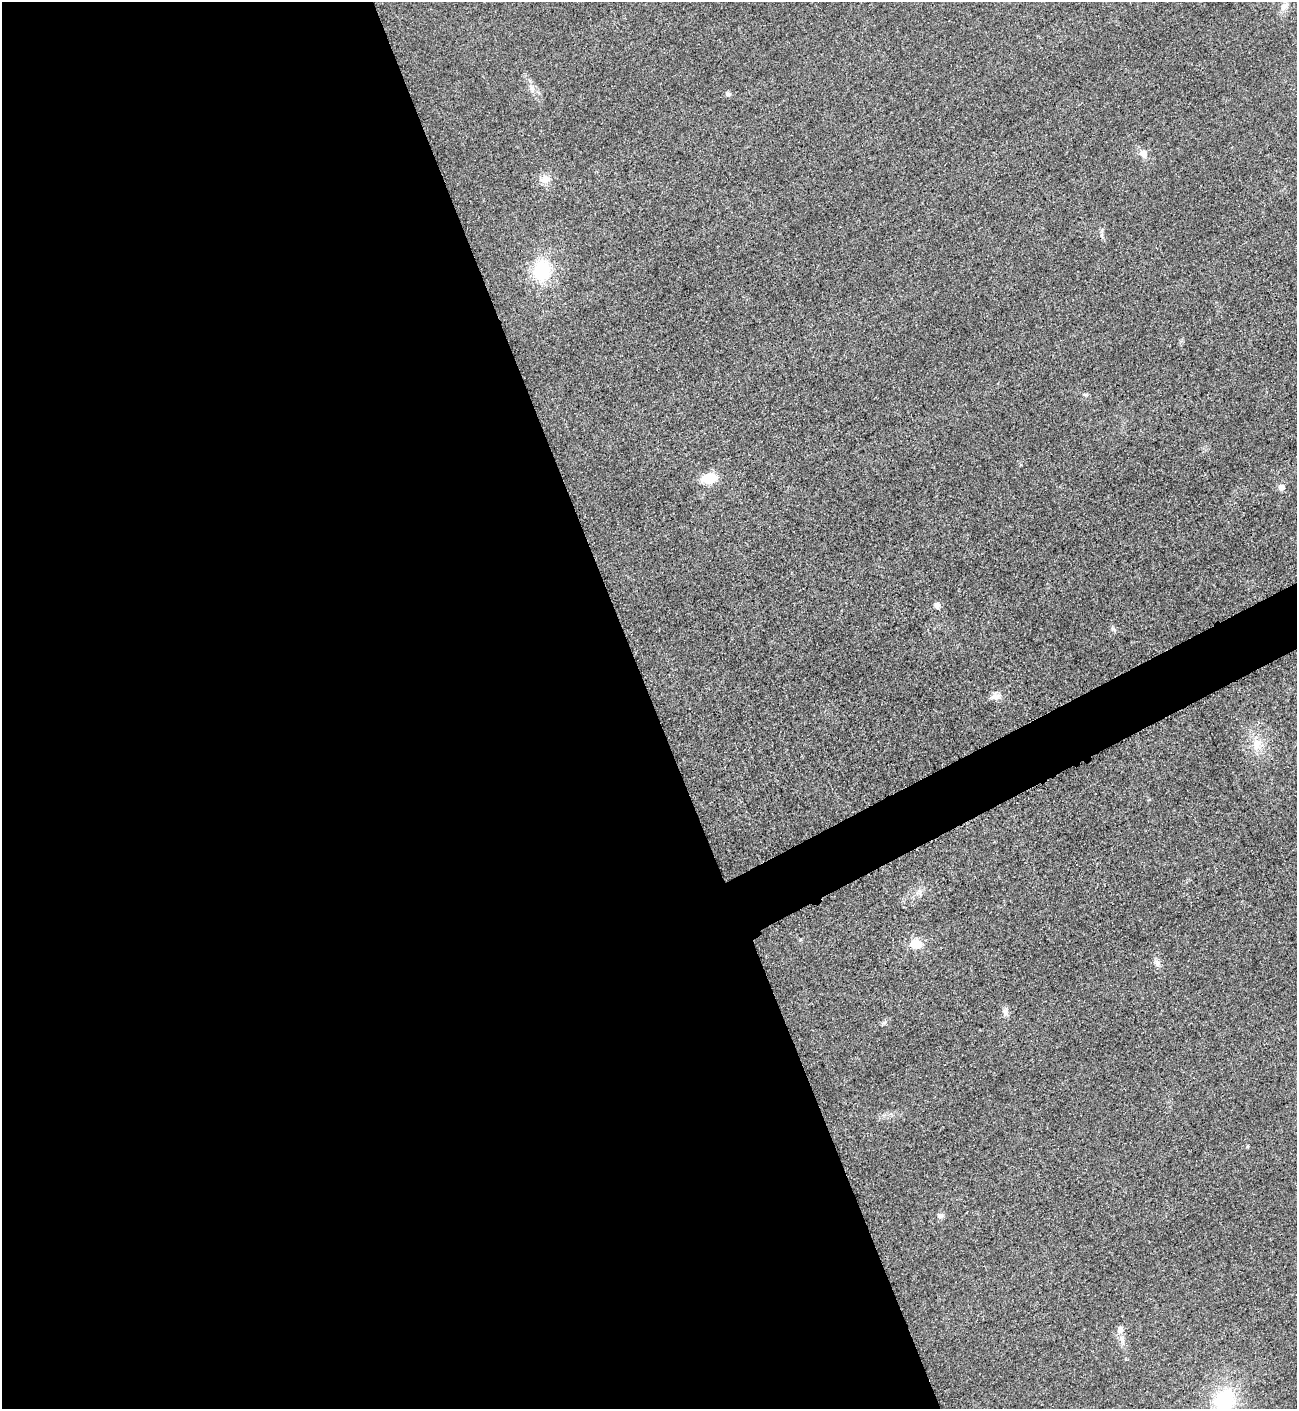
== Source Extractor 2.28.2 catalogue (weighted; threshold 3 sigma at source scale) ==
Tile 9 of 4 x 4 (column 1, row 3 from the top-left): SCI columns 298-1592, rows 1420-2826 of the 5642 x 5652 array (HDU 1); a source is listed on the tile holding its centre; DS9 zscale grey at full resolution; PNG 1299 x 1411 px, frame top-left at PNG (2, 2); no overlay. Shown black and unused: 52% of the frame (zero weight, under 3 of 5 exposures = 1% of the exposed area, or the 3 px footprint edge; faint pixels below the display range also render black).
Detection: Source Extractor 2.28.2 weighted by HDU 2 'WHT'; one run over the whole footprint, this tile lists its part. Background 0.0193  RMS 0.0051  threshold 0.0227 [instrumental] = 3 sigma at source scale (4.5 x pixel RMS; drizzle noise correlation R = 1.50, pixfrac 1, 0.05/0.05 arcsec/px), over >= 5 px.
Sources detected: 22; all 22 listed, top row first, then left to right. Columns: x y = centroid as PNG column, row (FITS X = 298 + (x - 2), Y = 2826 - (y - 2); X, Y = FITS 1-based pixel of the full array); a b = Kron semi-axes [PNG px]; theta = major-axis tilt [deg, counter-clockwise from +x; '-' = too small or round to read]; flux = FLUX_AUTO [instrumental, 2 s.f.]
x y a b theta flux
1284 6 13 10 62 4
532 88 13 7 -52 3
728 94 7 6 - 1.1
1143 153 12 9 -46 3.6
545 179 17 11 5 4.4
1101 235 7 4 71 0.94
542 270 21 17 82 30
1085 394 9 4 -5 0.84
709 478 14 9 5 13
1281 487 7 6 - 3.4
937 606 8 6 -79 2.1
1113 629 7 6 - 1.2
995 696 15 9 8 3.3
1257 745 19 12 74 8
800 940 6 3 71 0.51
916 944 13 11 -6 9.1
1157 963 11 7 -65 2.3
1005 1012 13 7 -80 2.1
884 1022 7 4 19 0.97
940 1215 10 7 -7 1.6
1120 1329 11 9 79 3
1225 1400 29 26 57 35
Isophote crosses this tile's border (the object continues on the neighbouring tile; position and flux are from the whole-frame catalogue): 1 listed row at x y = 1225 1400